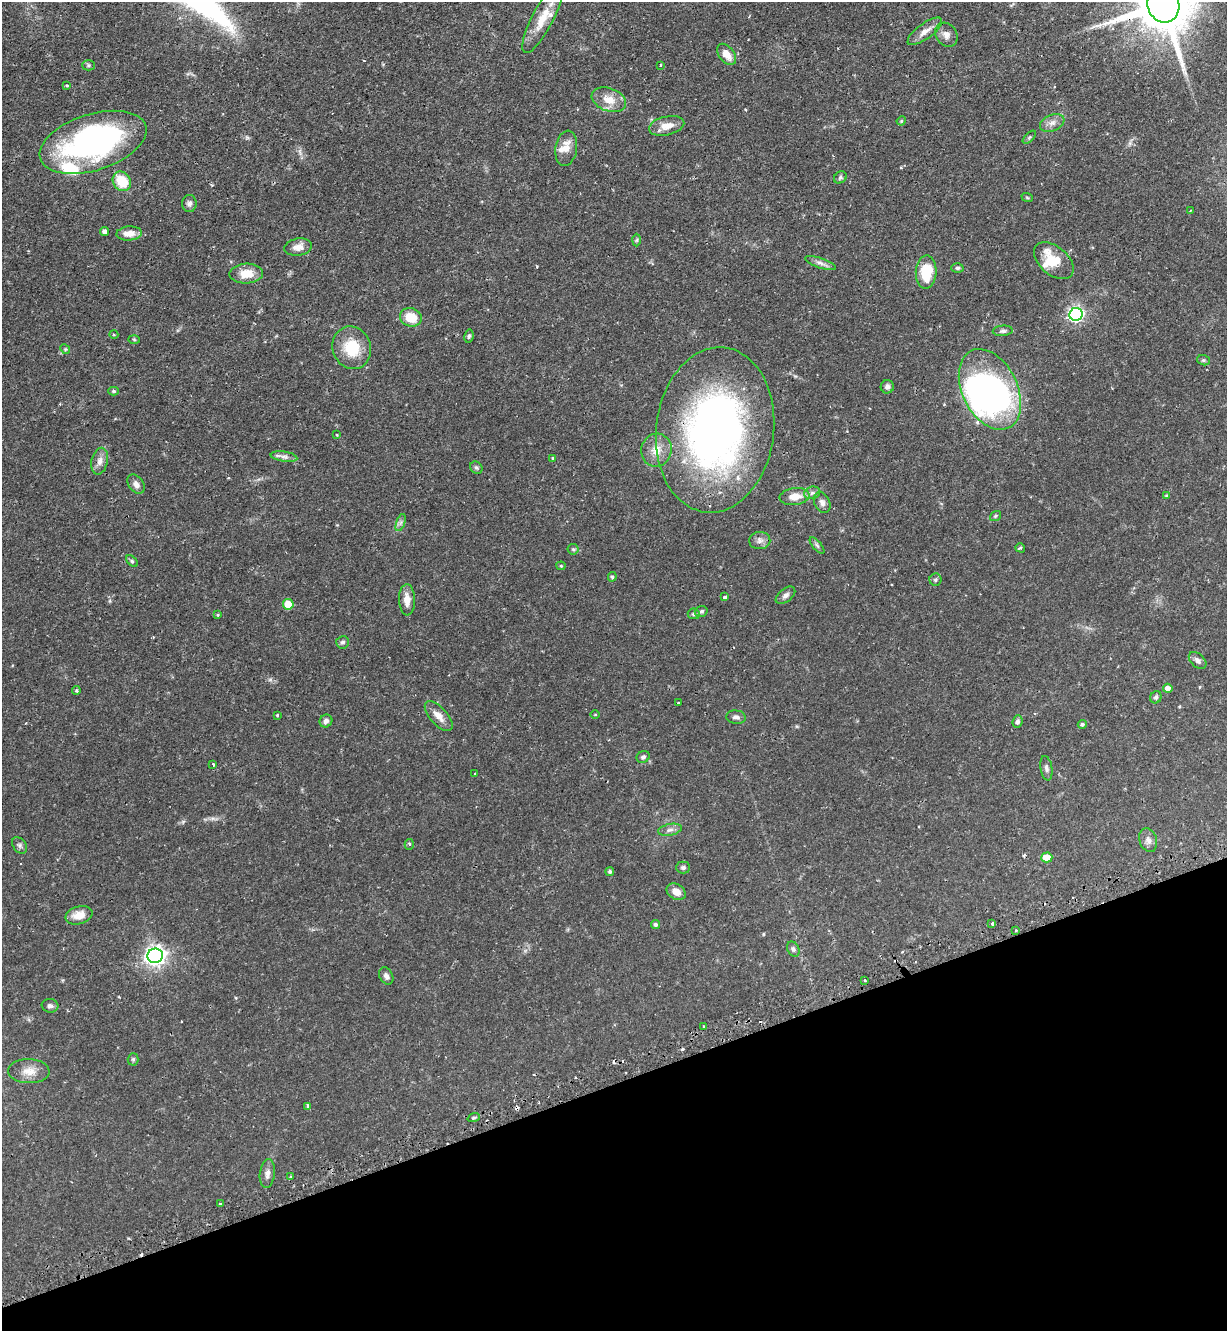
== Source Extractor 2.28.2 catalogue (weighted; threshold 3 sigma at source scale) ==
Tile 14 of 4 x 4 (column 2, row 4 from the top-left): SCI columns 1395-2619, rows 38-1366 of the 5366 x 5390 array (HDU 1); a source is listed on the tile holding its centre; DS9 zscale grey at full resolution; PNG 1229 x 1333 px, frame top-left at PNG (2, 2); each listed source drawn as its Kron ellipse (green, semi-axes under 4 px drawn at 4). Shown black and unused: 19% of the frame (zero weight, under 2 of 3 exposures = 4% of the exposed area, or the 3 px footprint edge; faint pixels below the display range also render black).
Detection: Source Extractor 2.28.2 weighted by HDU 2 'WHT'; one run over the whole footprint, this tile lists its part. Background 0.0476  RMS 0.0044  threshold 0.0197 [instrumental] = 3 sigma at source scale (4.5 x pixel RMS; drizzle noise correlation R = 1.50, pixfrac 1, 0.05/0.05 arcsec/px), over >= 5 px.
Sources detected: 126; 2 inside a brighter object's white glare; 7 cosmic-ray / hot-pixel residue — neither listed nor drawn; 5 inside a brighter listed object's ellipse — not listed separately; the other 112 listed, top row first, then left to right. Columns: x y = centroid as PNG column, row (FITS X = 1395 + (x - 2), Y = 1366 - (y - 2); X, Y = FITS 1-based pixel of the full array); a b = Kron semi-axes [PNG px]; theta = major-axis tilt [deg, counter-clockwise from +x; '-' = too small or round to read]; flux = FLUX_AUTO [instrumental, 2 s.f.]
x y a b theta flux
1163 4 18 16 -74 2900
542 18 38 10 63 9.9
925 31 21 7 36 3.6
946 35 13 10 -52 2.5
727 54 12 7 -53 4.2
89 65 6 5 - 0.72
660 65 3 2 - 0.32
67 85 3 3 - 0.44
609 100 18 11 -20 6.1
901 121 5 3 - 0.38
1052 123 13 8 23 2.4
667 126 18 9 12 4.8
1029 137 8 3 45 0.56
93 142 55 28 17 110
566 148 18 11 81 5
840 177 7 5 41 0.84
122 181 10 8 -56 11
1027 197 6 3 -20 0.43
189 204 8 7 - 1.5
1190 211 3 3 - 0.33
105 231 4 4 - 1.6
129 233 13 7 3 4.1
637 240 6 4 88 0.56
298 247 14 8 9 2.9
1054 261 23 14 -41 12
820 263 16 5 -18 1.8
957 268 6 4 1 0.83
926 272 16 10 88 14
246 274 17 10 2 6.4
1076 314 7 6 - 100
411 317 11 9 -16 8.1
1003 331 10 5 5 1.1
114 335 4 3 - 0.41
469 336 7 4 80 0.72
134 340 6 4 -3 0.47
352 348 22 19 -71 14
65 349 5 4 - 0.46
1204 360 6 5 - 0.66
887 387 7 6 - 1.4
990 389 43 27 -64 87
114 391 5 4 - 0.7
715 430 83 59 83 210
337 435 4 3 - 0.36
656 450 17 15 75 6.1
284 457 13 5 -8 1.6
553 458 3 2 - 0.57
100 461 13 8 78 2.5
476 468 7 5 -43 0.81
136 484 10 7 -52 1.8
812 493 8 6 14 1.4
795 496 15 8 7 5.4
1167 496 4 4 - 0.74
822 502 11 7 -65 1.8
995 516 6 4 36 0.53
401 522 9 4 71 0.98
760 541 10 8 6 1.9
817 545 10 3 -50 0.84
1020 548 5 4 - 0.63
573 549 5 5 - 0.64
132 561 7 4 -45 0.7
561 566 4 4 - 0.46
612 577 5 4 - 0.75
935 580 6 6 - 0.82
785 595 11 6 38 1.6
725 597 3 3 - 2.1
407 600 15 8 -88 4.2
288 604 5 5 - 9.6
701 611 6 5 - 1
217 614 3 3 - 0.69
694 614 6 5 - 1
343 642 6 6 - 0.94
1198 660 10 6 -42 1.5
1168 688 4 4 - 2.4
76 690 4 3 - 0.56
1156 697 6 5 - 1.2
678 703 3 2 - 0.35
595 714 5 3 - 0.32
277 715 3 3 - 0.65
439 716 18 8 -48 3.9
736 717 10 6 -6 1.5
326 721 7 6 - 1.5
1017 722 6 5 - 1.3
1082 724 4 4 - 0.89
643 757 7 5 25 0.97
213 764 3 3 - 0.77
1046 768 12 6 -81 1.3
475 773 2 2 - 0.31
670 830 12 5 12 1.7
1148 840 12 8 -73 2.2
409 844 5 4 - 0.67
20 845 9 6 -51 1.1
1047 857 5 5 - 6.8
683 868 7 6 - 0.9
610 871 4 4 - 0.92
676 892 10 7 -33 3.5
79 915 14 9 15 5.2
992 923 3 3 - 3
656 924 4 4 - 0.9
1015 931 3 3 - 0.55
793 949 8 5 -63 1.1
155 956 8 7 - 230
386 976 9 6 -62 1.5
865 980 3 3 - 0.95
50 1006 8 6 -6 1.3
703 1027 3 2 - 0.49
133 1059 6 5 - 0.76
29 1071 21 12 -2 5.1
308 1106 4 4 - 0.58
474 1118 6 4 20 0.65
267 1173 14 7 83 2.3
291 1176 4 3 - 0.47
220 1204 3 3 - 0.88
Overlapping masked pixels (flux is a lower limit): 2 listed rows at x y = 1163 4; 715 430
Isophote crosses this tile's border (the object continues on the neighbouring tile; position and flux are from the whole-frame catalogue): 1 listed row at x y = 1163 4